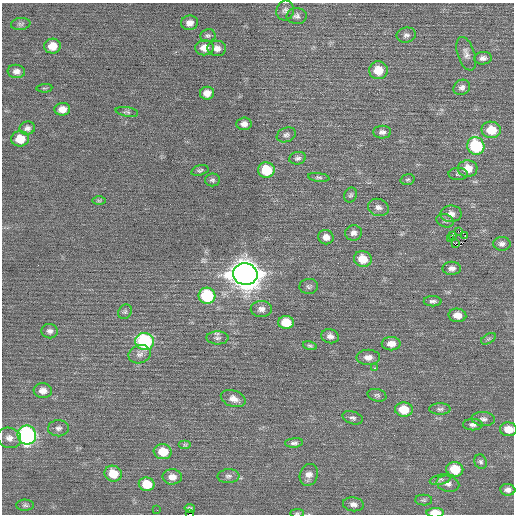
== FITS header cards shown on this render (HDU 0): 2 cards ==
NAXIS1  =                  512 / Axis length
NAXIS2  =                  512 / Axis length

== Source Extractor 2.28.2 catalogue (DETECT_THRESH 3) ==
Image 512 x 512 px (HDU 0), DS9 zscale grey, 1 PNG px = 1 image px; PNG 516 x 516 px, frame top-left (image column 1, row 512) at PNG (2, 3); each listed source drawn as its Kron ellipse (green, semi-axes under 4 px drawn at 4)
Background 0.121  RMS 0.73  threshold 2.2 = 3 sigma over >= 5 px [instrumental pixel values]
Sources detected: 99; all 99 listed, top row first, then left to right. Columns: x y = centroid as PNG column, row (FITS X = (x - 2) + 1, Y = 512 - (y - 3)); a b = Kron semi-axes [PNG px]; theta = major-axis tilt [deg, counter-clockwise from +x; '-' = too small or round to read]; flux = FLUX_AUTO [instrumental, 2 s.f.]
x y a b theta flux
285 10 10 8 73 180
297 16 10 8 -1 180
190 23 8 7 - 280
21 24 10 6 8 130
208 35 7 6 - 110
406 35 10 7 10 170
52 46 8 7 - 610
204 48 9 7 7 460
217 48 9 7 -1 320
466 54 17 8 -72 300
483 58 9 6 5 190
378 70 9 9 - 850
16 71 8 6 -6 230
462 87 8 7 - 190
44 88 8 3 4 59
207 93 7 6 - 380
62 109 8 6 4 410
127 112 11 4 -11 100
244 124 7 6 - 230
27 128 8 6 14 170
491 130 10 8 -10 1000
382 132 9 6 -1 180
286 135 10 7 21 150
20 139 9 7 -1 830
476 146 9 8 - 3800
298 158 8 6 14 140
468 169 10 8 0 780
200 170 9 5 16 98
266 170 8 8 - 1700
458 174 10 6 0 120
319 177 11 4 -8 100
408 179 7 5 17 89
212 180 7 6 - 110
351 195 7 6 - 110
99 201 7 4 0 70
378 207 10 8 -20 250
451 214 10 8 1 330
445 221 9 6 -19 120
458 231 3 2 - 3800
353 233 8 7 - 200
452 235 2 2 - 33
465 235 3 2 - 1200
326 237 8 7 - 320
451 239 3 2 - 50
455 244 3 3 - 390
502 244 8 7 - 200
363 259 9 8 - 810
452 268 9 6 1 220
245 274 12 11 - 78000
309 286 9 7 6 130
207 296 8 8 - 3600
433 301 9 5 0 130
261 309 10 8 1 260
125 312 7 6 - 110
457 315 9 7 -5 460
286 322 8 6 0 1200
50 331 8 7 - 180
330 336 9 7 -15 220
217 338 11 6 0 180
488 339 8 4 31 94
145 341 9 8 - 5600
391 344 9 6 -1 430
310 346 7 4 -17 80
140 354 11 9 19 240
368 357 12 7 1 320
374 368 3 2 - 140
43 391 9 7 -6 370
377 395 9 6 -14 120
233 399 13 8 -19 340
404 409 9 7 -4 1100
440 409 10 5 0 150
353 418 10 6 -18 140
483 419 11 7 -6 190
473 425 9 5 0 180
58 428 10 8 2 190
508 429 8 7 - 700
27 435 9 9 - 12000
9 438 12 10 -18 340
294 443 9 4 4 150
185 445 6 4 0 76
163 452 9 7 -7 1100
481 462 7 6 - 110
455 469 8 7 - 1400
113 474 9 8 - 1000
309 475 11 8 71 320
228 476 11 7 3 190
172 477 10 7 -2 420
440 480 10 5 12 140
147 484 8 7 - 1300
448 484 11 8 -13 250
508 490 7 5 -6 210
424 500 8 5 0 98
353 504 10 7 -8 240
25 505 9 5 -2 110
190 508 5 3 - 95
157 510 3 2 - 39
297 513 7 4 1 66
435 513 8 4 -1 920
190 514 4 2 - 1300
At the frame edge (FLAGS 8, measured only in part): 4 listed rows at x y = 508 429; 297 513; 435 513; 190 514